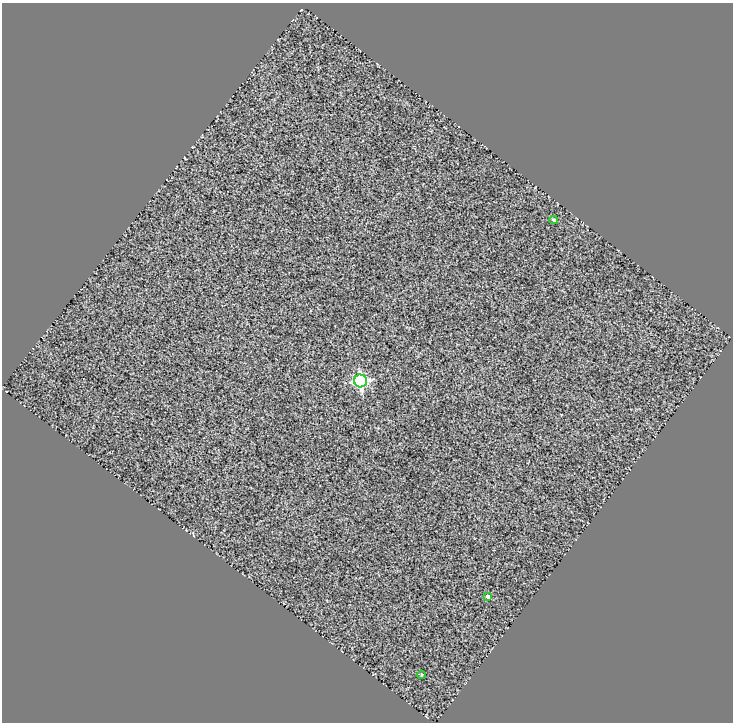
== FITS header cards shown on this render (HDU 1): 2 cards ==
NAXIS1  =                  731
NAXIS2  =                  720

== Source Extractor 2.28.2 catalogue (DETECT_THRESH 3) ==
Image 731 x 720 px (HDU 1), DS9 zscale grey, 1 PNG px = 1 image px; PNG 735 x 724 px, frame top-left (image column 1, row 720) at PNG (2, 3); each listed source drawn as its Kron ellipse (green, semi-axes under 4 px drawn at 4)
Background 0.185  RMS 11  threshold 32.8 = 3 sigma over >= 5 px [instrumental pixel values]
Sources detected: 4; all 4 listed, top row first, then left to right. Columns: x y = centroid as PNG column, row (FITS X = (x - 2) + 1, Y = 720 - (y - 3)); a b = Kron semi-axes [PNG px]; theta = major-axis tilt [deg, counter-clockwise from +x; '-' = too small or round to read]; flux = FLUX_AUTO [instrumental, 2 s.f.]
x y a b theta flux
554 220 4 3 - 1100
360 381 6 6 - 120000
488 597 4 4 - 4400
421 675 4 3 - 670